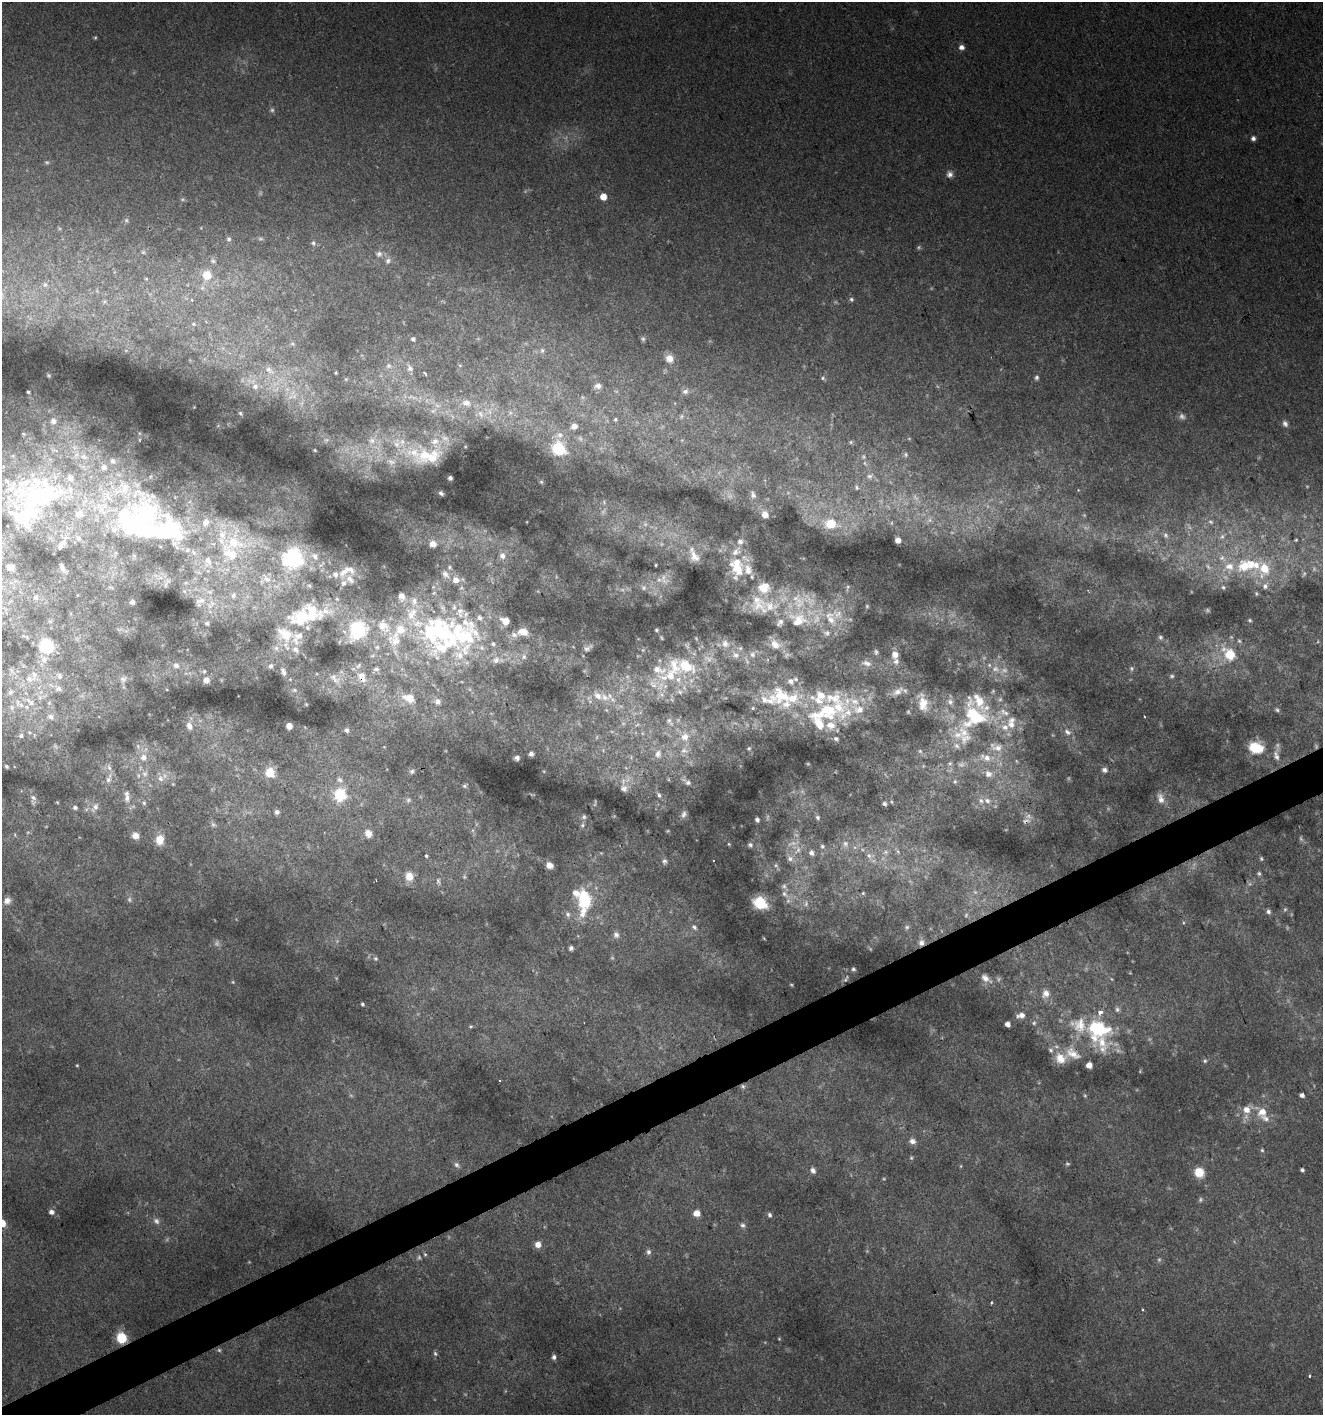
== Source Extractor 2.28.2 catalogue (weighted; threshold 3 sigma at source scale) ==
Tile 7 of 4 x 4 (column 3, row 2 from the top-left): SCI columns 2732-4052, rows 2831-4243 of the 5518 x 5657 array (HDU 1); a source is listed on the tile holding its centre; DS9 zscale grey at full resolution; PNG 1325 x 1417 px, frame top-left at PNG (2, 2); no overlay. Shown black and unused: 3% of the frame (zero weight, under 2 of 3 exposures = <1% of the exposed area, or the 3 px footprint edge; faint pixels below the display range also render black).
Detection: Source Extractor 2.28.2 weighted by HDU 2 'WHT'; one run over the whole footprint, this tile lists its part. Background 0.0377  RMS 0.0054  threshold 0.0243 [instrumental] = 3 sigma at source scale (4.5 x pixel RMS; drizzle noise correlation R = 1.50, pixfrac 1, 0.0396/0.0396 arcsec/px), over >= 5 px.
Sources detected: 448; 39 too faint to see at this stretch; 7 inside a brighter object's white glare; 1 cosmic-ray / hot-pixel residue — not listed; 94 inside a brighter listed object's ellipse — not listed separately; the other 307 listed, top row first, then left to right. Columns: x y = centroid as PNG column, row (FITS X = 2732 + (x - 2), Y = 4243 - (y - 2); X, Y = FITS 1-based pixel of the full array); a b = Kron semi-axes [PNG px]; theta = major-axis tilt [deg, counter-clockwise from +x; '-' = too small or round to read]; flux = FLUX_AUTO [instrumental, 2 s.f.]
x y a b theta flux
95 37 6 4 1 0.61
961 47 6 5 - 2.8
1253 138 5 5 - 1.9
950 174 8 8 - 2.5
603 197 5 5 - 6.8
126 220 5 5 - 0.84
229 239 6 6 - 1.1
313 243 6 5 - 1
143 252 6 5 - 0.9
379 254 9 8 - 2.3
213 261 8 5 -16 1.4
388 261 9 7 60 2.2
207 275 11 11 - 10
146 279 5 3 - 0.58
45 285 8 8 - 2.7
851 299 6 5 - 1.1
191 300 5 4 - 1
104 302 6 6 - 1.3
193 324 8 5 -27 1.4
413 339 5 5 - 1.3
643 339 6 5 - 0.94
292 344 6 4 -1 0.91
542 350 6 5 - 1
669 358 10 9 - 4.5
389 366 8 7 - 2
410 368 9 8 - 2.3
269 370 16 8 -41 5.1
336 373 3 2 - 0.55
425 373 5 3 - 0.61
1036 377 6 5 - 1.1
823 378 5 5 - 0.88
255 386 9 8 - 3.3
598 386 9 7 3 2.4
685 391 8 7 - 2
28 392 3 2 - 0.49
294 396 8 6 31 2.3
466 403 11 9 -12 3.8
240 413 4 4 - 0.64
480 414 10 6 -60 2.4
681 416 8 5 71 1.2
615 419 5 5 - 0.89
53 421 7 6 - 2.2
1285 424 9 6 -57 2
574 426 7 7 - 3.2
24 434 6 4 -70 0.62
560 435 9 9 - 3.3
326 440 7 4 17 1
372 440 9 7 -89 2.8
851 442 6 4 89 0.7
397 444 9 7 -34 3
559 449 8 6 -41 71
315 450 5 3 - 0.47
906 455 7 5 -89 1.3
429 456 30 15 1 17
84 457 12 7 -23 3.7
863 457 7 4 59 0.91
113 461 7 6 - 1.7
391 462 10 5 -5 1.9
104 467 7 7 - 2.8
870 476 8 8 - 2.5
450 478 4 3 - 1
40 482 99 40 -21 110
856 487 8 6 -65 1.5
441 493 4 3 - 1
753 495 10 7 -77 2.2
765 515 6 6 - 4.8
145 516 59 48 -75 87
206 522 13 11 60 6.7
1211 522 8 5 -17 1.5
25 523 25 10 -56 6.4
831 523 7 6 - 23
1165 535 9 7 -58 1.9
1222 537 9 6 74 2.1
78 538 8 6 -2 1.7
898 540 5 5 - 3.9
1296 540 5 4 - 0.63
64 542 9 8 - 2.6
234 542 40 34 74 47
740 542 7 6 - 2.1
433 544 8 7 - 3.6
193 552 7 4 -71 1.2
315 556 13 10 -50 5.5
502 556 10 9 - 3.4
694 556 18 10 -63 5.6
292 558 8 7 - 240
1222 558 12 9 -37 4.8
1246 565 28 16 15 26
10 567 6 5 - 3.6
450 567 6 5 - 0.91
737 567 24 14 -48 14
62 568 10 5 -57 1.8
345 571 24 10 39 6
161 578 8 6 -18 2.7
266 579 14 10 -45 5.7
664 579 17 10 -58 4.8
309 585 7 5 -50 1
1265 586 9 8 - 2.8
1223 587 7 6 - 1.4
644 588 7 7 - 1.7
184 591 6 4 -43 1
1256 593 7 4 -83 0.83
233 595 10 7 71 2.6
401 596 9 6 -76 3.6
36 597 6 5 - 1.4
200 601 15 9 19 4.4
132 602 4 4 - 1.5
209 606 8 7 - 3
769 606 31 19 13 19
867 606 5 4 - 0.59
412 614 23 16 77 16
302 617 46 19 12 34
480 618 8 7 - 2
830 618 23 12 -64 11
798 620 26 20 -4 19
1250 620 6 4 -23 0.74
505 621 8 7 - 6
207 623 7 6 - 1.4
358 630 16 15 - 33
656 630 4 3 - 0.64
523 632 12 8 -7 6.5
443 633 68 33 75 83
1160 637 7 6 - 1.3
662 638 6 3 -70 0.49
395 639 26 21 73 20
1239 641 6 5 - 0.89
493 644 6 6 - 1.4
725 644 10 9 - 3.2
775 644 16 11 -43 6.2
47 646 16 14 -41 23
276 648 7 7 - 2
588 648 14 6 33 2.2
295 649 11 9 -40 4.1
876 652 7 5 -75 1.1
753 654 8 8 - 2.3
895 654 8 7 - 4.2
1230 654 7 6 - 28
736 655 9 7 -51 2.8
524 657 8 7 - 2.1
496 660 11 9 66 3.7
867 663 14 7 -12 3.4
176 665 9 7 -39 2.4
271 666 7 6 - 1.6
1131 668 7 4 -84 0.92
376 669 9 5 6 1.5
995 669 13 8 -11 4.7
204 671 5 5 - 0.92
283 672 11 6 -70 2.3
34 675 17 9 -83 5.5
361 675 14 11 3 5.3
59 676 11 8 -55 3.1
670 676 33 17 10 24
1172 676 5 5 - 0.88
335 678 18 9 -45 4.5
123 679 11 8 51 2.8
796 679 9 5 -3 1.6
206 680 8 8 - 2.7
58 688 12 9 -23 4
294 690 7 5 0 1.2
10 692 8 7 - 1.9
680 692 8 6 -17 1.6
662 695 6 4 -19 1.1
781 695 32 20 -37 27
40 697 7 6 - 2.2
604 697 16 10 -24 7
409 698 14 9 -21 7.8
28 700 11 7 -57 3.5
438 702 8 8 - 2.8
923 703 18 9 -87 7.2
306 704 4 3 - 0.47
21 705 9 7 -29 3.2
12 707 8 6 -71 1.9
1277 710 6 5 - 0.93
825 712 84 24 19 55
974 716 36 29 -65 47
51 717 11 9 -14 3.7
669 720 6 5 - 1.2
1011 723 18 11 82 8.2
189 726 10 7 -76 3.4
289 726 5 5 - 4.2
347 730 6 6 - 1.5
1067 732 10 7 -35 2.5
21 736 7 6 - 1.7
685 737 12 11 - 5.6
836 738 7 6 - 1.2
956 746 9 7 -45 2.3
996 747 21 11 -15 6.3
749 748 6 5 - 0.83
1257 748 15 10 -11 15
684 751 12 7 -5 2.8
920 751 6 5 - 1
531 754 4 4 - 1.7
658 754 10 7 74 2.7
1276 756 14 6 -72 2.9
143 757 9 9 - 3.9
517 758 5 4 - 1.6
987 758 11 9 -14 4.3
950 763 6 5 - 0.93
6 766 5 4 - 0.94
109 768 8 6 -68 1.8
1104 770 6 5 - 1.6
412 771 7 5 32 1.2
270 773 7 7 - 13
145 774 8 7 - 2.5
988 774 9 8 - 3.3
161 778 10 8 -62 3.1
108 780 7 6 - 1.7
339 780 8 7 - 1.9
687 782 12 6 -33 2.2
955 782 6 4 0 0.68
464 786 7 5 -27 1.1
624 788 10 10 - 3.1
340 794 6 6 - 57
659 795 7 5 -70 1.3
33 798 8 6 -48 2
127 798 11 7 87 3.3
1161 798 15 8 -78 3.7
408 800 7 6 - 1.4
987 801 9 7 -32 2.4
57 802 5 3 - 0.43
144 803 5 5 - 0.87
884 804 5 5 - 1.3
75 807 5 5 - 1.2
95 807 13 7 51 2.7
277 812 5 5 - 1.4
684 814 10 7 69 2.1
1029 816 8 7 - 2.3
584 817 7 6 - 1.3
817 817 6 5 - 0.99
757 820 4 3 - 1.4
582 825 6 5 - 1
368 833 10 9 - 4.6
135 835 7 6 - 4
159 840 11 9 89 6.6
845 843 8 8 - 2.1
729 844 5 3 - 0.43
750 845 6 5 - 1.2
822 846 6 5 - 1.1
798 850 11 7 59 3.5
601 853 5 4 - 0.55
811 853 7 6 - 2.3
426 855 3 3 - 1.6
869 856 9 6 -63 2.1
790 859 9 8 - 2.8
1261 859 6 4 -70 0.75
664 861 8 6 78 1.5
549 865 7 6 - 3.8
776 865 6 5 - 1.2
1259 873 6 4 -73 0.92
409 876 11 9 -71 6.6
438 881 7 5 -70 1.4
863 893 6 3 73 0.61
785 894 12 7 -43 3.8
7 901 9 7 31 2.9
585 902 19 14 31 18
760 903 7 6 - 83
806 903 10 6 -85 2.3
1285 909 5 5 - 0.76
1268 912 5 5 - 1.4
568 914 8 6 -75 1.8
694 927 8 5 -46 1.5
907 927 7 6 - 1.1
616 935 8 8 - 2.2
921 943 8 7 - 2.7
571 948 5 4 - 1.4
376 958 6 5 - 0.82
853 969 5 4 - 1
985 978 11 7 -42 3.3
846 979 12 4 59 1.3
233 982 5 3 - 0.55
1046 993 10 8 62 3.7
362 1004 3 3 - 0.76
1117 1010 7 6 - 1.4
1021 1015 8 5 9 3.6
1034 1023 6 5 - 0.91
1007 1024 5 4 - 3.2
1098 1029 21 19 2 43
1051 1050 7 6 - 1.5
1073 1054 24 13 -29 9.6
1205 1061 6 5 - 0.92
77 1065 3 3 - 0.49
743 1086 7 5 -46 1.2
1302 1095 4 4 - 2
1246 1110 9 9 - 5.4
1262 1112 11 9 48 6.4
912 1141 9 7 -27 2.6
1262 1150 5 5 - 0.75
911 1158 5 4 - 0.71
456 1165 8 6 -51 1.8
961 1166 5 3 - 0.5
813 1170 8 6 -58 1.9
1302 1170 4 3 - 1.1
1199 1172 8 7 - 12
51 1212 6 6 - 2.2
697 1213 5 5 - 6.2
769 1215 6 5 - 1.2
156 1221 10 7 -48 2.3
2 1223 6 5 - 11
743 1225 7 6 - 1.4
538 1244 7 7 - 3.5
648 1252 8 6 -74 1.5
425 1254 5 4 - 0.7
1142 1309 4 2 - 0.51
121 1338 8 8 - 17
779 1339 5 3 - 0.48
435 1353 7 5 -63 1.1
554 1357 5 5 - 1.6
1310 1376 3 3 - 1.4
Overlapping masked pixels (flux is a lower limit): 4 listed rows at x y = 921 943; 1098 1029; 1073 1054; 743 1086
Isophote crosses this tile's border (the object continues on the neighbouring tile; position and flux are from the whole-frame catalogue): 1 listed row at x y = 2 1223
Unlisted compact peaks at least as high as the median listed source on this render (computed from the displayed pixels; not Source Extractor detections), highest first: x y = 185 583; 541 482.